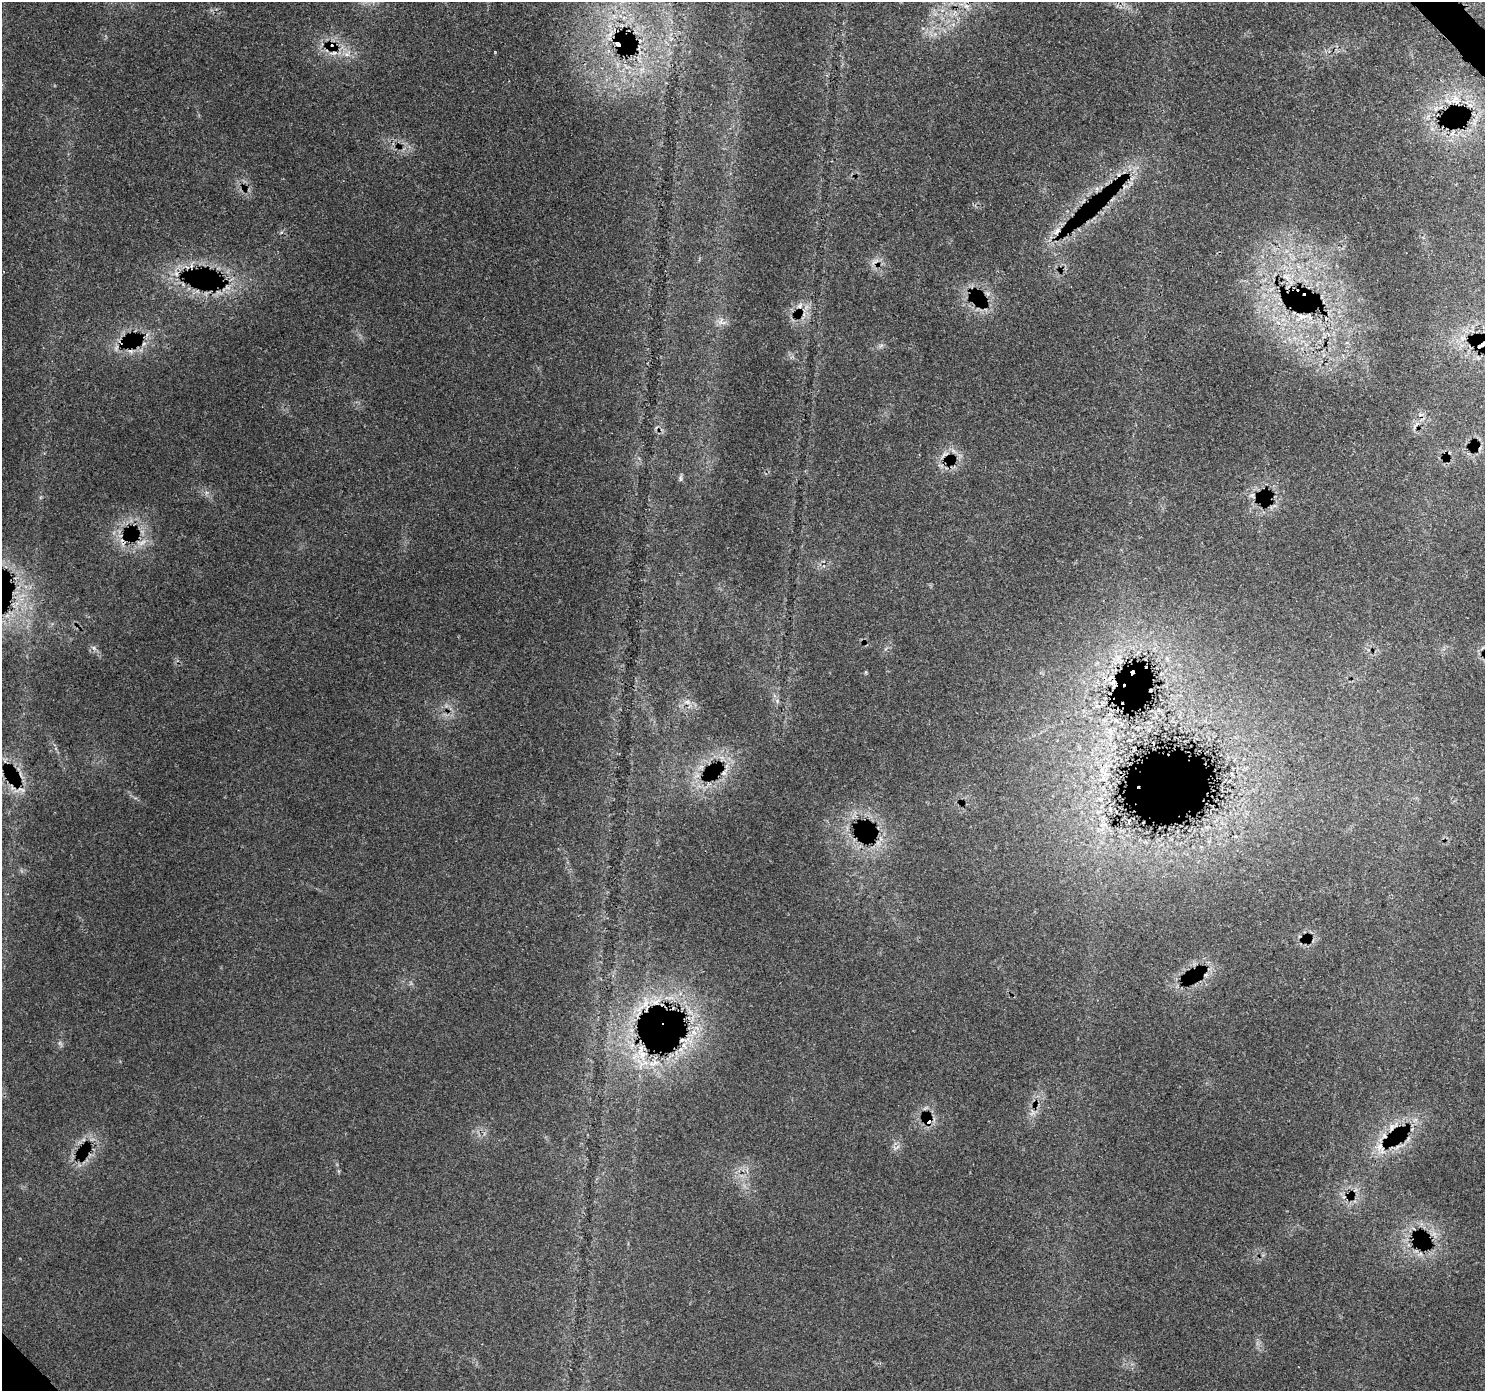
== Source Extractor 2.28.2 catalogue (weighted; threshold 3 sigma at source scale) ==
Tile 10 of 4 x 4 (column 2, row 3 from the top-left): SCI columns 1573-3055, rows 1617-3005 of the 6114 x 6074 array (HDU 1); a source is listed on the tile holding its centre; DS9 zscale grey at full resolution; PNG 1487 x 1393 px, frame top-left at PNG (2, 2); no overlay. Shown black and unused: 1% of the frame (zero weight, under 3 of 4 exposures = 8% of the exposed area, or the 3 px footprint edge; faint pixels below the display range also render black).
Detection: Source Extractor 2.28.2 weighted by HDU 2 'WHT'; one run over the whole footprint, this tile lists its part. Background 0.126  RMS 0.0044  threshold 0.0197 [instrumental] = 3 sigma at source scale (4.5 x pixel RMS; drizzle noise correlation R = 1.50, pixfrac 1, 0.0396/0.0396 arcsec/px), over >= 5 px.
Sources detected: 41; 8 cosmic-ray / hot-pixel residue — not listed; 1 inside a brighter listed object's ellipse — not listed separately; the other 32 listed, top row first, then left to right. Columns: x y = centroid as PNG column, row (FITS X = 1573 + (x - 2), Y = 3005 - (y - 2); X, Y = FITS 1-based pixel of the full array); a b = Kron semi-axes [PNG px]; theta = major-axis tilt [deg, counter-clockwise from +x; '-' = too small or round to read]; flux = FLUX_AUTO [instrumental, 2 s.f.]
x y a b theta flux
966 6 8 6 -44 1.8
610 34 9 4 54 1.8
332 46 10 7 -78 3.8
1454 101 10 9 - 3.8
176 274 6 5 - 1.2
1286 277 14 9 -37 4.5
799 306 10 5 55 1.6
1302 316 16 8 2 4.6
720 322 6 6 - 1.5
1462 338 7 4 -72 1.1
1483 344 10 3 35 4.5
131 351 9 4 -13 1.2
944 454 11 6 42 2.2
680 479 9 4 90 0.98
1252 495 7 4 19 0.92
141 542 17 7 14 3.9
7 616 7 4 19 1.3
94 648 6 4 -71 0.89
866 672 6 3 -71 0.47
1113 682 8 5 37 1.4
687 702 9 6 -11 2
724 773 6 5 - 1
1232 774 5 3 - 0.39
22 790 13 5 -18 2.4
655 1002 16 8 15 5.1
646 1003 16 9 86 5.3
684 1040 20 6 7 5.8
641 1049 19 6 72 5.2
654 1063 18 5 16 3.6
928 1121 12 9 -67 4.4
1379 1146 13 6 66 4.1
896 1147 14 6 25 1.7
Overlapping masked pixels (flux is a lower limit): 9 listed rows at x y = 332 46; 1483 344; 131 351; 1113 682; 655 1002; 646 1003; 684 1040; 928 1121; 1379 1146
Isophote crosses this tile's border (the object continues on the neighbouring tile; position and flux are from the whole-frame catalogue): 1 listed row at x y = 1483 344
Unlisted compact peaks at least as high as the median listed source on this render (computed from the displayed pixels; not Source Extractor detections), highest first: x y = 881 345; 59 1043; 777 701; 346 54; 337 1164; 135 798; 206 492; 923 28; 40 498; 886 649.